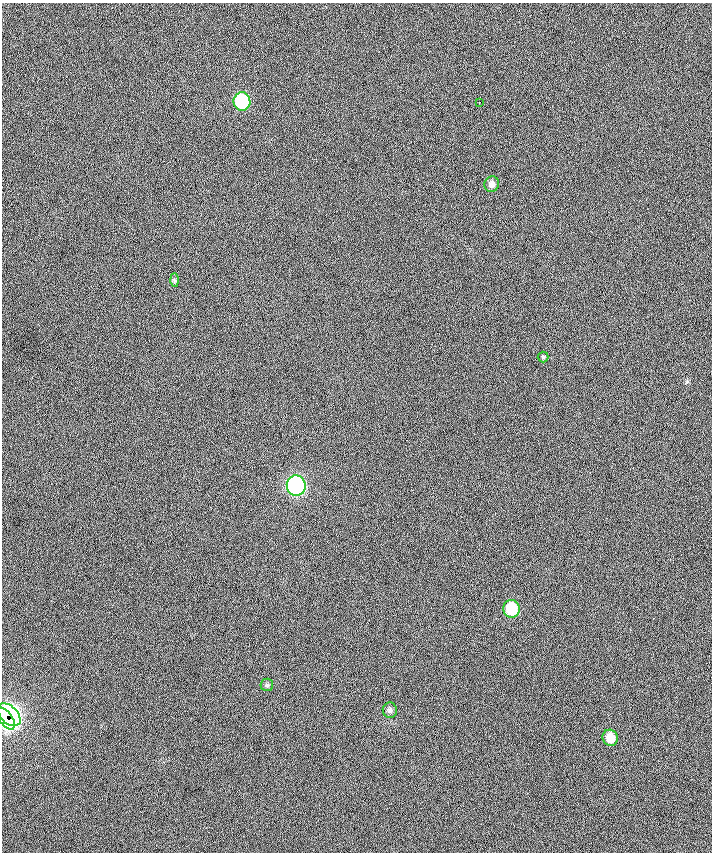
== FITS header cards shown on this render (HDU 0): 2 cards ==
NAXIS1  =                  710 /
NAXIS2  =                  850 /

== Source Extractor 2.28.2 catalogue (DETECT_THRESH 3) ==
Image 710 x 850 px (HDU 0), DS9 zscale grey, 1 PNG px = 1 image px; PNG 714 x 854 px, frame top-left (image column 1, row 850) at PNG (2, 3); each listed source drawn as its Kron ellipse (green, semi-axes under 4 px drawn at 4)
Background -2.53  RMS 34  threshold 101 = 3 sigma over >= 5 px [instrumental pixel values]
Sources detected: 12; all 12 listed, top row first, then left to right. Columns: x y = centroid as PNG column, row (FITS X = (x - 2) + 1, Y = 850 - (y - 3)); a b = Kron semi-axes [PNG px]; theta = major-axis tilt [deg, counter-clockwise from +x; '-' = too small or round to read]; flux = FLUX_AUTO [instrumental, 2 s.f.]
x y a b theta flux
242 101 9 8 - 160000
479 103 3 3 - 3100
492 184 8 7 - 11000
175 280 6 4 -89 3900
543 357 5 5 - 2900
296 486 10 9 - 520000
512 609 9 8 - 81000
267 685 6 6 - 4500
390 710 8 7 - 7200
9 715 14 8 -44 360000
6 719 13 6 -53 180000
610 738 8 7 - 35000